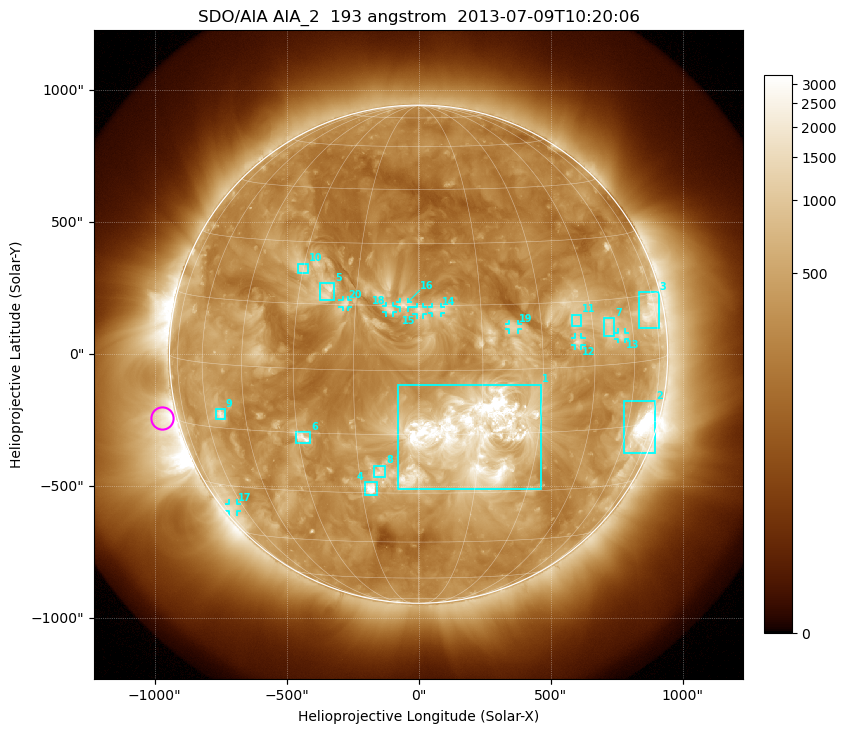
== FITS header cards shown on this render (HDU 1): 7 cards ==
TELESCOP= 'SDO/AIA'
INSTRUME= 'AIA_2'
WAVELNTH=                  193
WAVEUNIT= 'angstrom'
DATE-OBS= '2013-07-09T10:20:06.84'
CTYPE1  = 'HPLN-TAN'
CTYPE2  = 'HPLT-TAN'

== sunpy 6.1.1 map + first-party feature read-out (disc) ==
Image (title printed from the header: SDO/AIA AIA_2  193 angstrom  2013-07-09T10:20:06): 1024 x 1024 px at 2.4 arcsec/px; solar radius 944 arcsec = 393 px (full disc in frame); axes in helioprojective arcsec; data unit not stated in the header (colour bar unlabelled)
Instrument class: DISC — disc imager (sunpy class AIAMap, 193 A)
Bright regions (active regions / flare kernels): reference = the median radial profile (limb darkening/brightening removed); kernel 9 px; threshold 5 sigma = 729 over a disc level ~326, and >= 1.15x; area >= 12 px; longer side >= 9 px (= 22 arcsec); searched inside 0.97 R_sun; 21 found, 20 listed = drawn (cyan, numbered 1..; 9 of them under ~33 arcsec drawn as corner ticks so the feature stays visible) (cap 20 boxes per figure: the strongest are kept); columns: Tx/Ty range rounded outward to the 5 arcsec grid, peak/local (2 s.f.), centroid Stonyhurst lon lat
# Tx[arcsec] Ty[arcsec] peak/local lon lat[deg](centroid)
1 -80..465 -510..-115 12 +13 -15
2 780..900 -375..-175 18 +68 -16
3 835..910 100..235 6.5 +71 +11
4 -205..-155 -535..-485 8.9 -12 -29
5 -375..-320 205..270 4.9 -22 +18
6 -465..-410 -335..-295 5.5 -29 -16
7 700..745 65..140 4.8 +51 +9
8 -170..-125 -465..-420 4.6 -10 -24
9 -770..-735 -250..-205 6 -54 -12
10 -460..-420 305..345 3.4 -30 +23
11 580..615 105..150 3.5 +40 +11
12 590..620 30..65 4.3 +40 +6
13 755..785 55..85 4.2 +55 +6
14 50..85 155..180 3.2 +4 +14
15 -10..20 150..180 3.5 +0 +14
16 -70..-40 175..200 3.1 -3 +15
17 -720..-685 -595..-565 3.8 -67 -36
18 -125..-95 155..185 3.1 -7 +14
19 340..380 90..115 3.3 +23 +10
20 -290..-265 180..205 3.1 -18 +15
Off-limb structures (1.02-1.3 R_sun): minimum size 162 px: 2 found; the strongest spans PA ~70..140 deg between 1.02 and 1.3 R_sun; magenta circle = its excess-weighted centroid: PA ~105 deg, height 1.06 R_sun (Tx ~-970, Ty ~-245 arcsec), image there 4.3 x the reference